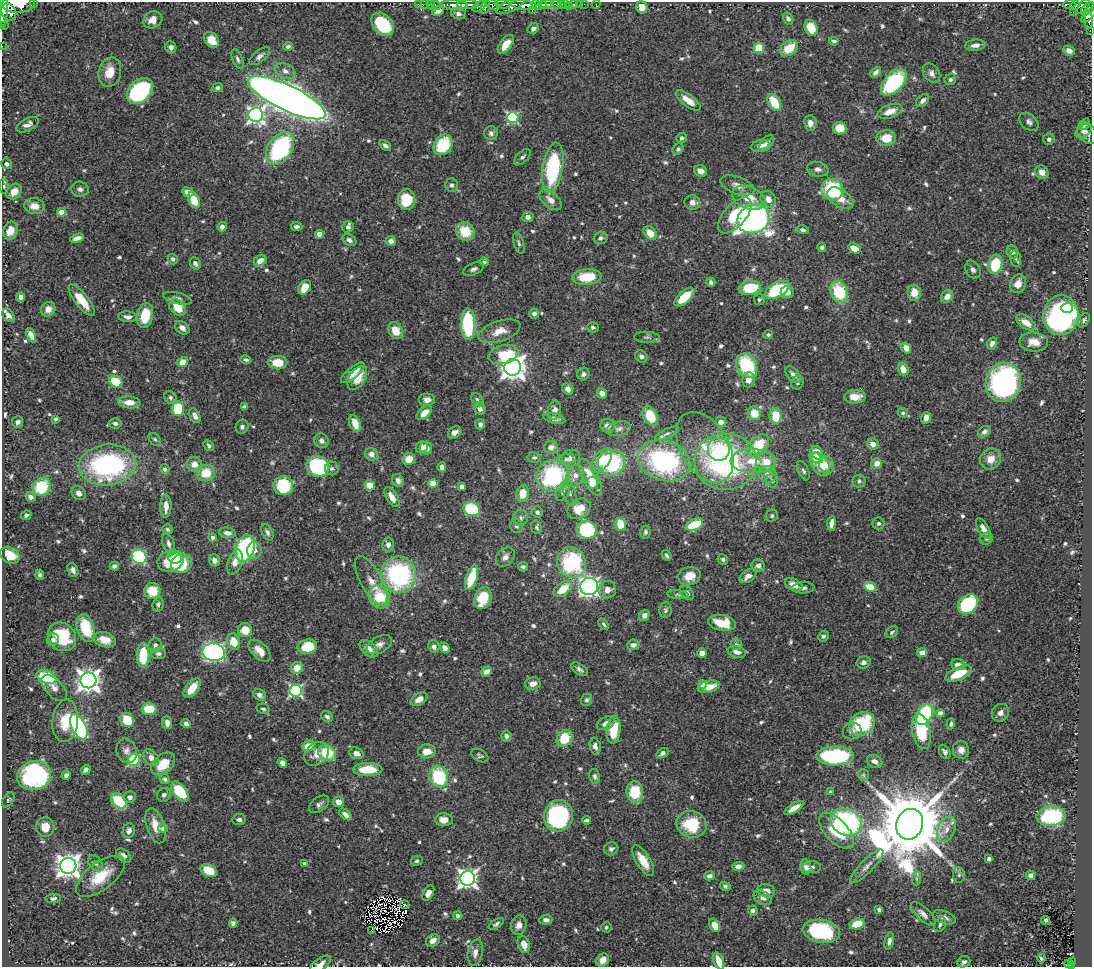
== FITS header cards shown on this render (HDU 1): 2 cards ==
NAXIS1  =                 1090
NAXIS2  =                  965

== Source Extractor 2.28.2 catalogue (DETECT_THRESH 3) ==
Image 1090 x 965 px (HDU 1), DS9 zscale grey, 1 PNG px = 1 image px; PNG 1094 x 969 px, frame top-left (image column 1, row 965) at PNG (2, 2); each listed source drawn as its Kron ellipse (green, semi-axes under 4 px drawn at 4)
Background 0.511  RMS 0.024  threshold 0.073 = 3 sigma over >= 5 px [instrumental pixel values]
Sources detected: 699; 5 with non-positive FLUX_AUTO (blend fragments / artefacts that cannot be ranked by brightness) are neither listed nor drawn; of the other 694, the 500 brightest by FLUX_AUTO listed and drawn (194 fainter detections omitted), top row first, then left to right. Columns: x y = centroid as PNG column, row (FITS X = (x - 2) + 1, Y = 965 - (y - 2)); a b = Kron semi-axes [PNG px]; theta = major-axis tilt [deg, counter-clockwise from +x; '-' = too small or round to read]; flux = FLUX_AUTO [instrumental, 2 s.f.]
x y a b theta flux
34 2 4 2 - 31
18 4 16 8 2 2300
418 4 3 2 - 5.1
425 4 2 2 - 6.4
431 4 2 2 - 6.8
492 4 8 4 -33 350
502 4 8 3 -6 250
547 4 6 3 8 470
556 4 5 3 - 120
562 4 3 2 - 13
574 4 3 3 - 29
579 4 2 2 - 4.8
584 4 2 2 - 8.8
596 4 4 2 - 7.6
1069 4 6 3 -1 98
436 5 5 3 - 14
454 5 13 4 -3 840
468 5 11 3 1 1100
524 5 13 4 -5 1700
537 5 6 3 -28 390
542 5 4 4 - 330
565 5 3 3 - 72
1075 5 5 4 - 140
479 6 8 4 30 240
510 6 16 6 25 490
569 6 3 2 - 5.6
1083 6 9 4 53 240
486 7 6 4 73 240
642 7 6 5 - 14
3 8 18 4 90 2000
1088 9 8 5 41 320
532 10 3 2 - 240
438 11 6 4 24 6.9
9 12 9 7 -59 1500
1073 12 2 2 - 4.5
458 14 7 5 -14 4.9
1089 15 10 4 47 340
788 18 6 4 -59 4.3
153 20 10 8 29 15
1089 21 8 4 -88 200
383 24 13 9 -48 90
3 25 4 2 - 12
533 28 6 5 - 6.3
811 28 8 6 -65 35
1090 30 3 2 - 9.1
211 40 9 6 -50 21
834 41 4 3 - 3.7
506 44 11 5 54 21
975 45 10 5 6 8.4
2 46 2 2 - 5.8
171 47 6 5 - 6.2
288 47 5 4 - 3.7
759 48 5 5 - 46
789 48 10 7 36 39
1069 51 6 5 - 9.9
260 56 12 5 38 7.2
237 59 10 5 -68 4.8
285 71 10 7 -28 9.4
110 72 15 11 75 25
876 72 6 4 46 6.2
931 73 10 7 -53 8.2
950 79 6 5 - 4
894 82 16 9 46 160
218 88 5 4 - 4.4
140 91 15 10 45 210
287 98 43 12 -25 2700
688 100 15 5 -37 18
923 100 7 5 45 6.8
774 102 9 6 -60 45
890 111 13 6 19 18
256 115 7 7 - 530
513 118 5 5 - 190
1029 122 11 7 -41 6.7
810 123 8 6 -81 11
1084 124 6 4 51 4.4
28 125 12 6 26 9.5
840 128 6 6 - 25
1084 131 9 5 35 5.3
491 133 7 6 - 5.4
1087 133 11 9 -51 9.7
682 138 5 5 - 3.8
886 138 10 8 9 29
1049 139 6 5 - 4.9
767 143 10 5 51 7.8
385 145 7 4 -35 5.3
443 145 11 9 55 74
760 146 9 5 14 10
280 148 18 12 56 220
678 149 6 4 47 3.3
522 157 10 5 45 5.4
7 164 6 5 - 4.5
553 167 25 10 80 170
818 169 11 7 -11 7.8
701 171 6 5 - 12
1042 172 7 6 - 12
451 185 6 6 - 4.6
737 185 18 8 -20 13
4 186 7 5 -82 3.3
80 189 9 7 -13 6
832 190 11 11 - 100
14 192 8 7 - 18
188 192 6 5 - 15
749 198 17 11 -21 32
840 198 14 8 -34 23
406 199 10 9 - 49
768 199 8 7 - 14
194 200 9 5 -64 32
550 200 13 7 -41 14
692 202 8 7 - 10
34 206 10 8 -10 16
62 212 4 4 - 35
735 215 22 11 48 54
528 217 5 5 - 8.7
753 219 16 14 23 920
297 226 6 4 -5 5.2
222 227 4 4 - 8.3
348 227 6 5 - 5.2
803 230 6 4 -13 4.7
10 231 9 7 68 22
465 231 10 9 - 40
650 233 8 5 -46 22
319 234 4 4 - 23
77 238 7 4 16 9.6
600 238 7 5 17 5.1
349 240 7 5 -29 6.3
391 241 5 5 - 7.7
519 243 11 5 -73 4.4
822 247 5 4 - 3.7
854 248 6 4 -30 23
1012 252 6 5 - 5.7
173 259 5 5 - 4.3
1016 259 8 5 -81 3.7
260 261 7 5 37 14
484 262 5 4 - 3.4
195 263 6 5 - 5.1
995 264 10 7 74 76
474 269 11 5 26 5.2
973 270 9 7 -58 6.5
587 277 15 8 4 50
711 282 4 4 - 4.5
1018 284 9 7 69 16
305 287 8 5 59 30
750 288 11 7 8 67
777 290 13 7 28 110
787 292 6 6 - 12
839 292 11 8 -67 75
914 293 8 7 - 21
947 296 7 5 42 11
21 297 5 4 - 5.9
684 297 12 6 42 38
177 298 15 5 -14 6.4
82 300 19 6 -52 41
759 300 5 5 - 4
178 308 9 7 -41 30
1067 308 6 5 - 63
48 309 8 7 - 12
534 313 5 5 - 6.8
8 315 7 5 -51 9.5
1061 315 20 17 84 460
145 316 12 8 77 44
127 317 9 5 -5 6.9
1084 320 8 5 59 4
1026 322 11 6 -34 19
468 324 16 7 -88 140
593 327 6 5 - 4.1
182 328 8 6 -41 9.5
395 330 9 7 -62 25
499 331 22 10 18 22
31 335 7 4 -65 11
768 335 5 4 - 3.8
647 337 13 5 -3 4.6
1034 342 14 9 -5 20
992 343 6 4 62 7.1
906 348 6 4 -52 18
504 354 15 9 15 56
641 356 6 5 - 5.4
246 359 5 3 - 3.3
183 362 6 5 - 19
278 363 9 6 0 30
747 366 13 10 -60 100
513 367 8 8 - 1600
903 369 6 5 - 19
353 373 14 5 40 21
583 374 6 6 - 5.3
793 374 10 5 -50 8.6
357 378 13 8 57 29
748 380 7 6 - 14
116 382 7 5 -33 62
1003 382 20 17 72 380
797 383 7 6 - 3.9
568 389 6 5 - 10
602 393 5 4 - 11
170 397 7 5 -48 4.2
855 397 10 6 2 25
427 400 8 6 0 11
477 400 7 5 -51 4.1
129 402 11 6 -4 19
245 407 4 3 - 3.5
178 409 7 6 - 60
480 409 6 5 - 9.5
554 410 9 6 80 9.3
424 413 9 5 42 18
754 413 7 6 - 30
903 413 5 4 - 3.3
195 416 8 5 -60 10
650 416 10 7 -62 40
776 416 7 6 - 43
926 418 6 5 - 13
56 419 4 3 - 3.4
554 419 11 5 -12 7.6
18 422 6 5 - 6.2
721 422 6 5 - 9.5
115 423 6 5 - 5
355 423 8 5 -67 24
480 424 5 5 - 5.1
607 426 7 6 - 9
242 427 7 6 - 5.9
619 429 12 7 13 7.9
455 432 7 5 36 7.9
984 432 7 5 31 5.7
667 434 13 4 26 5
155 439 7 5 -49 3.3
322 441 7 7 - 7.4
873 444 6 5 - 11
209 445 6 4 -47 4.4
758 445 13 8 46 60
422 447 6 6 - 8.8
551 447 7 6 - 11
705 447 38 24 -59 65
426 448 6 6 - 12
719 449 11 11 - 46
817 453 7 5 -50 33
371 454 7 6 - 11
534 457 7 5 -8 3.6
571 458 9 8 - 9.7
816 458 7 4 -30 11
409 459 6 6 - 24
566 459 8 5 3 5.3
991 459 11 10 - 18
601 460 14 8 52 37
664 461 27 20 -16 230
753 461 22 12 -2 39
726 462 31 28 0 330
766 462 10 10 - 29
611 463 13 13 - 130
877 463 5 5 - 13
194 464 8 7 - 15
820 464 13 8 -58 41
107 465 28 20 7 270
827 465 9 7 -70 16
318 466 11 10 - 160
442 467 5 4 - 7.2
332 468 7 7 - 4.6
165 469 5 4 - 4.7
803 471 10 5 -66 4.5
206 473 9 8 - 35
768 474 9 8 - 12
553 476 17 15 24 190
575 476 11 8 68 13
590 477 20 7 -63 36
398 480 6 5 - 7.3
772 481 7 6 - 4.2
859 481 6 6 - 4.9
433 483 4 4 - 35
592 483 6 6 - 19
370 485 5 5 - 22
283 486 10 9 - 80
42 487 9 8 - 72
462 487 4 3 - 8.1
563 492 9 6 66 6.7
79 493 8 6 -41 8.7
523 493 8 6 82 28
570 493 13 6 -71 7.5
31 497 5 4 - 9.4
392 497 11 5 -59 14
166 506 12 5 89 14
472 509 8 7 - 110
579 509 12 9 33 30
537 512 6 5 - 4.7
26 515 5 4 - 4.2
772 516 6 6 - 3.7
521 518 8 7 - 6.9
831 523 7 4 83 11
879 523 6 6 - 4.4
621 524 6 5 - 45
695 524 9 5 25 59
516 526 7 6 - 4.7
536 527 7 5 -70 3.7
167 529 5 5 - 3.4
983 529 11 5 -59 10
587 530 10 9 - 120
267 532 9 5 -65 5.2
645 532 6 5 - 3.7
227 533 8 5 -7 8.1
213 537 4 4 - 4.5
986 539 6 6 - 3.5
168 544 11 5 -73 6.9
388 545 7 6 - 7.2
245 548 14 9 72 190
254 550 8 7 - 11
10 555 10 8 -32 34
666 555 6 4 -54 3.3
139 557 8 7 - 170
175 557 7 6 - 19
505 557 11 8 45 8.7
723 559 5 5 - 3.4
214 560 6 5 - 9.2
171 561 13 10 20 41
235 562 13 7 71 15
181 563 10 9 - 80
572 563 15 14 - 160
114 566 5 4 - 5.1
758 566 6 6 - 6.7
523 567 5 5 - 4
73 570 7 5 -68 6.3
40 575 5 4 - 3.6
399 575 18 17 - 240
689 576 11 9 14 22
748 576 9 6 34 11
472 578 12 5 71 55
371 581 28 10 -61 24
794 585 9 6 -26 14
589 587 9 8 - 580
870 587 6 4 -20 33
803 588 11 5 3 5.7
563 589 10 6 37 37
607 590 9 8 - 12
152 591 8 8 - 36
687 593 8 5 -49 6.3
678 595 11 4 -5 3.8
379 597 12 10 -63 56
483 598 11 8 68 58
158 604 7 5 75 4
968 604 11 8 45 140
665 610 8 6 82 3.7
644 615 6 5 - 7.9
722 623 14 8 -9 42
604 624 6 4 -52 3.5
86 628 14 8 -72 61
245 630 7 7 - 26
892 632 7 5 38 3.4
823 636 5 5 - 3.5
62 637 15 13 -49 71
53 640 6 5 - 6.3
105 640 11 7 -17 23
234 642 8 6 -72 28
155 645 7 6 - 5.5
379 645 14 8 28 11
633 645 6 5 - 7.6
736 645 6 5 - 5
307 647 10 7 10 54
434 647 6 5 - 6.8
445 648 6 4 -45 9.8
369 649 11 6 -43 14
260 651 14 7 -44 18
214 652 11 9 -8 520
737 652 9 5 -13 10
158 653 7 6 - 4.5
702 653 4 4 - 16
922 653 5 4 - 12
143 655 12 6 88 61
864 662 7 6 - 5.8
958 665 7 5 -7 12
297 668 6 6 - 21
579 669 9 5 -33 5.6
487 671 5 4 - 10
958 674 14 6 25 36
46 677 10 6 -21 85
88 680 8 8 - 1300
533 684 8 6 9 15
702 685 4 4 - 16
709 687 11 6 12 23
54 688 16 8 -47 11
192 688 11 6 52 26
296 691 6 6 - 250
260 695 7 5 -32 5.4
419 699 9 5 30 14
587 700 6 5 - 4.3
149 709 7 5 0 48
263 709 7 5 -13 3.7
940 713 4 4 - 14
1000 713 9 8 - 8.7
925 714 11 7 61 160
327 717 6 5 - 4.6
127 720 7 6 - 42
65 721 21 13 85 42
167 723 6 5 - 10
606 723 10 6 28 9.7
186 724 5 4 - 6.7
862 724 13 11 32 120
951 724 6 4 71 3.9
79 727 13 7 -64 280
614 730 14 7 84 50
852 731 9 8 - 7
921 732 18 9 -79 80
506 736 5 5 - 6.2
565 738 9 7 55 49
308 746 6 5 - 28
595 746 9 5 -77 7.4
961 750 9 8 - 10
127 751 12 10 -69 10
427 751 9 7 4 18
945 752 7 5 -60 5.1
327 753 9 7 -27 59
356 753 7 5 -19 10
663 753 7 4 31 5.7
317 754 14 10 40 22
480 755 9 6 -28 3.8
835 756 19 9 1 180
151 758 9 6 -48 10
134 760 6 6 - 82
875 761 8 6 -29 8.3
282 763 5 4 - 6.6
163 764 14 9 41 36
368 769 14 6 0 44
86 770 5 4 - 7.7
66 775 5 4 - 5.4
863 775 6 5 - 3.6
34 776 17 14 15 270
439 776 11 9 -68 100
595 776 7 5 -77 4.5
165 779 5 4 - 4.6
180 792 11 6 -53 81
635 792 11 8 -83 57
830 792 3 3 - 4.1
164 795 7 6 - 4.8
130 797 6 5 - 7.4
8 800 8 5 55 3.6
119 801 9 6 -43 110
338 802 6 5 - 14
319 804 11 7 35 6.4
794 808 11 4 32 16
345 814 7 4 -38 8.5
558 816 16 14 78 250
1051 816 14 9 5 150
239 820 7 5 10 5
444 820 9 6 2 17
586 820 4 3 - 3.5
846 822 16 13 -25 250
691 824 15 13 -14 73
910 824 15 13 69 24000
155 826 18 9 -73 24
45 827 9 9 - 24
163 828 5 4 - 6.4
946 829 13 8 65 16
129 831 7 6 - 6.3
836 831 22 11 -47 72
611 849 7 6 - 5.1
124 856 9 6 -39 5.8
989 859 4 3 - 3.5
417 861 6 5 - 3.6
643 861 17 7 -59 30
96 863 9 6 -50 5
305 864 4 4 - 9.9
68 866 8 8 - 1500
738 866 6 4 4 8.6
867 866 23 6 45 13
806 867 8 5 -80 5.6
811 867 10 6 3 7.4
209 871 8 6 -26 39
959 875 8 6 -80 4.7
1030 875 5 4 - 6.4
100 876 29 13 37 53
709 876 5 4 - 5.8
468 878 7 7 - 740
916 878 7 4 89 3.5
725 886 5 4 - 3.6
766 891 8 6 -14 10
428 893 8 5 61 11
53 898 8 4 4 5.1
763 898 9 6 -26 7.8
404 905 4 4 - 3.9
879 910 4 3 - 7.5
753 911 5 5 - 5.5
923 914 16 6 -43 10
458 915 4 4 - 3.7
944 917 12 6 -21 7.9
546 920 6 5 - 6.6
1045 920 4 3 - 4.1
233 923 5 4 - 5.9
496 924 8 4 32 4.3
857 924 7 5 18 40
519 925 10 7 77 12
715 925 7 5 -64 20
940 925 8 5 63 4.3
606 927 5 5 - 4.3
372 930 4 3 - 6.5
821 931 19 11 -9 150
433 940 7 5 30 13
889 941 9 4 75 6.1
524 944 9 6 -72 16
475 953 13 7 79 11
1041 958 4 3 - 3.3
603 960 7 6 - 18
719 961 9 5 -69 22
1072 961 4 2 - 6.9
964 962 6 5 - 4.5
321 964 12 6 33 9.4
1069 964 4 3 - 10
1071 965 3 2 - 17
At the frame edge (FLAGS 8, measured only in part): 10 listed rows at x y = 34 2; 18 4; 3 8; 1089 15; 3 25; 1090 30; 2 46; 719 961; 321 964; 1071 965
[194 fainter detections neither listed nor drawn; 5 non-positive-flux detections neither listed nor drawn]